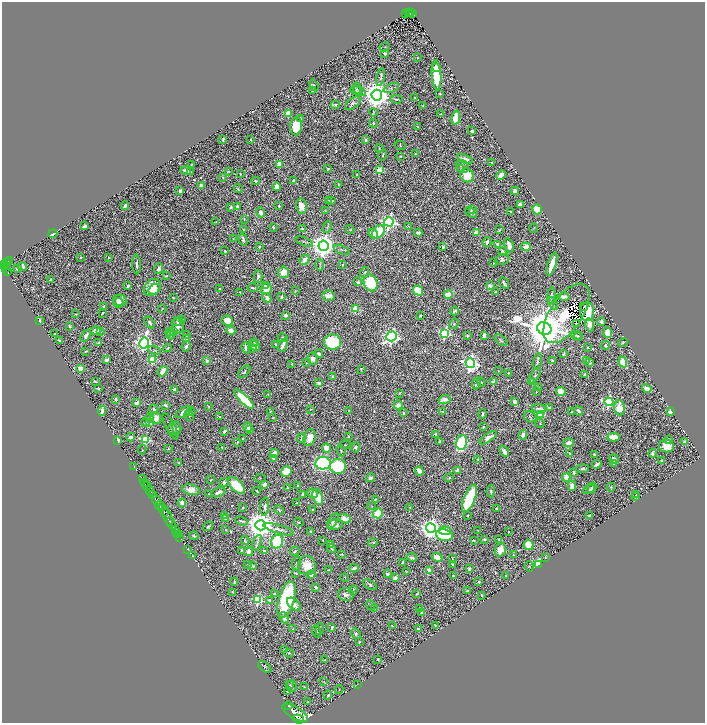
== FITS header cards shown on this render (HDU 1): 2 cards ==
NAXIS1  =                 1406
NAXIS2  =                 1442

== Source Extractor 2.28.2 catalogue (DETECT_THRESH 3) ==
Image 1406 x 1442 px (HDU 1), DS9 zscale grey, zoomed out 1/2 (1 PNG px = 2 x 2 image px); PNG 707 x 725 px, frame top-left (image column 2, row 1442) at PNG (2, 2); each listed source drawn as its Kron ellipse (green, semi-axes under 4 px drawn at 4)
Background 0.746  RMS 0.013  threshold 0.0378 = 3 sigma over >= 5 px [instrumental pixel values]
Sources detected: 843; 71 cannot appear on this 1/2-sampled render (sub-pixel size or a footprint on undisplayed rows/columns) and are neither listed nor drawn; of the other 772, the 500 brightest by FLUX_AUTO listed and drawn (272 fainter detections omitted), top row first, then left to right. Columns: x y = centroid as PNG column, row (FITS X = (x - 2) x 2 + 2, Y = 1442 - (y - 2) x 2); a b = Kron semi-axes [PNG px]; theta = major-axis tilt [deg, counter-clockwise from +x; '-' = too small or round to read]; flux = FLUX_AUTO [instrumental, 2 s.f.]
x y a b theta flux
408 12 3 2 - 110
406 13 2 1 - 13
411 13 2 2 - 65
413 13 4 2 - 130
385 47 5 2 - 1.9
385 53 3 3 - 6.8
418 58 2 2 - 1.9
437 67 4 2 - 9
436 75 15 4 -86 120
381 77 9 3 77 4.6
314 85 6 3 -57 2.9
357 88 6 3 -87 2.1
391 88 8 4 22 5.5
313 91 2 2 - 8.4
356 91 6 3 -20 3.1
360 91 7 3 -32 4.1
440 94 3 2 - 2
377 95 5 5 - 4700
415 98 3 2 - 2.9
396 99 6 3 -4 3.6
353 103 9 5 37 9.4
335 105 4 3 - 4.3
423 106 3 2 - 2.4
374 112 4 2 - 2.3
289 113 4 3 - 48
441 114 3 3 - 2
300 118 3 2 - 5.6
456 118 7 3 79 62
373 123 4 4 - 3.6
296 126 9 6 84 82
418 126 3 2 - 2.4
472 131 2 2 - 6.7
223 139 3 2 - 3.6
251 139 3 2 - 2.1
365 140 4 3 - 6.1
400 145 6 2 -33 2.2
379 148 4 3 - 2.1
415 154 3 2 - 2.7
383 155 5 2 - 2.7
400 156 3 3 - 1.9
465 159 8 4 -19 18
492 162 3 2 - 2.8
192 164 2 2 - 1.9
279 164 3 3 - 100
462 167 7 6 - 6.6
328 169 2 2 - 3.6
460 169 3 3 - 3.3
380 170 3 3 - 98
186 171 5 2 - 9.7
228 171 3 1 - 2.2
190 172 3 2 - 3.4
240 174 2 2 - 4
357 174 2 2 - 2.3
467 175 7 6 - 55
501 175 5 4 - 22
223 178 3 2 - 2
293 180 3 2 - 3.4
256 181 4 4 - 5.1
338 184 3 2 - 4.7
201 186 4 3 - 18
277 187 4 3 - 23
238 188 4 3 - 3.7
180 191 3 2 - 12
515 191 4 3 - 11
329 201 3 2 - 4.1
332 201 4 3 - 5.4
520 204 4 3 - 9.5
125 205 4 2 - 9.1
237 206 3 3 - 5.3
279 206 3 2 - 3.3
301 206 8 5 -76 23
230 207 3 2 - 4.5
472 209 4 3 - 3
537 209 5 4 - 50
325 210 3 3 - 2
261 212 5 4 - 18
471 212 7 4 -38 8.8
511 212 2 2 - 2.8
244 219 3 3 - 2.3
216 222 3 2 - 2.3
389 222 5 4 - 920
84 226 3 2 - 16
408 226 4 2 - 2
273 227 4 3 - 3.1
327 227 6 3 67 3.4
534 228 5 3 - 2.1
243 229 2 2 - 4.6
302 229 2 2 - 3.9
350 230 4 4 - 2.7
499 230 3 2 - 3.5
378 232 7 5 47 180
418 233 4 3 - 9.7
476 233 3 3 - 15
53 234 4 2 - 6.3
373 234 5 3 - 52
233 238 2 2 - 2.8
243 239 6 2 -74 6
304 242 9 2 -22 3.7
487 242 5 3 - 11
498 244 4 3 - 9.6
324 246 5 5 - 3800
509 246 8 4 -74 21
259 247 3 3 - 3.5
443 247 2 2 - 13
526 247 5 4 - 23
342 250 9 3 -22 4
225 251 2 2 - 5.4
502 251 4 3 - 3.2
81 257 2 2 - 3
109 258 2 2 - 3
502 259 7 5 22 7.1
304 260 5 3 - 29
9 261 4 2 - 160
7 263 3 2 - 170
493 263 3 2 - 1.9
137 264 10 3 -86 10
552 264 12 3 73 62
3 265 2 2 - 360
5 265 4 2 - 460
320 265 6 1 -89 2.4
342 265 3 3 - 2.8
23 267 4 3 - 8.3
5 269 2 2 - 170
17 269 2 2 - 14
158 269 5 3 - 16
7 272 3 2 - 170
284 272 5 5 - 25
365 272 5 4 - 4
166 276 3 2 - 2.7
258 276 6 3 87 6.8
50 279 3 2 - 2.8
358 282 3 3 - 5.1
370 283 8 6 -66 160
504 283 6 3 -55 8.2
265 285 3 3 - 6
128 286 3 2 - 8
490 286 2 2 - 45
152 287 9 7 46 51
253 288 5 2 - 3.9
155 289 6 5 - 31
220 289 2 2 - 4.2
266 289 6 5 - 36
418 290 5 4 - 90
295 291 4 2 - 2.1
240 292 2 2 - 2.2
495 292 3 2 - 2.4
448 294 4 3 - 61
328 296 6 5 - 18
552 296 8 3 84 4.2
281 297 4 2 - 4.4
564 297 6 3 2 14
173 298 3 2 - 2.4
267 298 5 3 - 15
120 300 7 5 -12 15
118 303 5 5 - 10
553 303 6 2 -63 2.9
104 306 4 3 - 4.4
584 306 2 1 - 2.7
162 309 4 2 - 2.7
356 309 3 3 - 170
455 311 4 3 - 7.1
587 312 9 7 -84 35
102 313 3 2 - 4
566 313 34 16 57 140
76 314 3 2 - 2.3
286 315 4 3 - 7.9
421 316 3 2 - 3.1
39 320 4 2 - 4
182 320 4 3 - 2.8
227 321 6 5 - 26
150 322 6 3 -55 6.6
177 322 4 3 - 3.4
601 322 3 3 - 16
576 323 2 1 - 3.9
454 324 5 3 - 3.1
178 325 8 5 77 18
590 325 7 4 -79 23
70 326 3 2 - 3.6
544 328 7 6 - 18000
96 331 5 4 - 18
101 331 3 2 - 7.5
231 331 4 3 - 19
169 332 4 4 - 4.3
174 332 3 3 - 5.1
445 333 4 4 - 370
608 333 5 4 - 53
55 334 2 2 - 2.7
86 335 7 4 54 12
171 335 4 3 - 5.9
187 335 4 2 - 3.1
484 335 3 3 - 15
391 336 5 4 - 950
467 336 3 3 - 3.2
576 336 5 3 - 2.9
578 336 4 3 - 2.8
283 338 5 3 - 5.9
186 339 3 3 - 1.9
59 340 3 2 - 3.5
501 340 7 3 -38 4.4
99 342 4 3 - 5.4
254 342 4 2 - 2.2
333 342 8 7 - 190
623 342 5 2 - 4.9
144 343 5 5 - 1300
275 344 2 2 - 4.3
283 345 7 3 66 14
605 345 4 3 - 6.2
186 346 5 3 - 8.5
254 346 6 3 -39 16
167 348 4 3 - 3.2
246 348 6 3 -72 15
252 348 4 4 - 5.1
587 348 3 2 - 2.4
154 350 6 4 -20 4
86 351 3 2 - 3.4
319 354 4 3 - 11
564 354 4 2 - 3.2
152 359 3 3 - 130
313 359 6 5 - 18
107 360 3 3 - 8.8
207 361 2 2 - 29
537 361 8 3 79 4.5
552 361 3 3 - 6.2
587 361 4 3 - 9.2
623 362 5 4 - 74
307 363 3 3 - 3.7
470 363 5 4 - 1100
589 363 4 3 - 2.9
292 364 3 3 - 2.3
80 368 3 3 - 27
361 369 3 2 - 2.1
163 371 5 4 - 47
498 371 2 2 - 2.4
244 372 7 3 46 4.3
508 373 2 2 - 2.6
585 374 3 2 - 5.2
535 376 8 4 60 7.1
333 377 4 3 - 7.8
95 382 4 2 - 2.8
481 382 4 2 - 2.2
494 382 3 2 - 69
531 382 4 2 - 2.3
318 383 4 3 - 7.5
476 383 6 2 69 6.8
539 387 2 2 - 3.2
98 388 3 2 - 3.6
647 388 5 3 - 30
175 390 4 3 - 7
561 391 5 3 - 68
536 392 2 2 - 2.1
399 393 4 3 - 2.4
268 394 3 3 - 2.8
116 399 2 2 - 11
244 399 13 4 -44 130
445 399 6 3 18 23
515 402 3 3 - 14
609 402 4 4 - 510
137 403 4 2 - 18
165 405 3 2 - 5
398 405 4 4 - 18
208 406 3 2 - 3.1
550 408 3 3 - 6.5
619 408 7 5 -83 48
154 409 5 3 - 5.5
311 409 3 2 - 2
539 409 7 4 -7 14
102 411 5 3 - 24
349 411 3 2 - 4.8
443 411 3 2 - 2.6
578 411 5 2 - 9.2
670 411 3 3 - 12
184 412 9 4 31 26
191 412 5 4 - 3
270 412 4 2 - 2.3
571 412 2 2 - 2.4
403 413 3 2 - 2.7
483 414 5 2 - 4.5
541 414 3 3 - 120
189 416 5 3 - 2.8
220 417 2 2 - 14
273 417 3 2 - 3
530 417 6 5 - 6.1
150 418 5 3 - 7.5
156 418 6 5 - 22
145 422 4 3 - 7.8
149 423 3 3 - 70
540 423 4 3 - 2.2
170 426 14 5 -62 2.5
248 427 5 4 - 25
483 427 4 2 - 2.5
176 428 6 3 -77 7.8
175 429 6 6 - 11
249 429 3 2 - 7.4
224 431 3 2 - 8.8
435 434 3 2 - 6.9
523 435 5 3 - 13
348 436 3 2 - 4.5
131 437 4 3 - 16
613 437 6 4 2 45
302 438 5 3 - 8
310 438 9 6 71 29
488 438 10 4 34 20
243 439 2 2 - 7.6
117 440 3 2 - 20
145 440 4 3 - 240
668 440 4 3 - 6.5
439 441 4 2 - 3.2
237 442 3 2 - 3.3
461 442 7 5 77 320
685 442 3 3 - 8.4
568 443 5 3 - 19
345 445 5 3 - 2.7
666 446 7 6 - 42
222 447 2 2 - 1.9
356 447 5 4 - 7.3
327 448 4 4 - 50
168 449 2 2 - 2.2
142 450 4 2 - 2
341 451 6 4 -63 3.7
504 451 6 3 -56 17
274 453 4 3 - 11
652 453 4 2 - 6.9
570 454 2 2 - 2.3
594 454 3 2 - 4.5
273 458 2 2 - 17
478 459 3 3 - 3.2
614 459 5 3 - 13
662 460 4 2 - 5.1
179 463 3 2 - 4
323 463 7 6 - 620
597 464 5 2 - 9.6
613 464 3 2 - 2.3
134 466 2 1 - 11
338 466 8 7 - 210
582 469 7 3 5 6.6
457 470 3 3 - 13
419 471 5 4 - 18
286 472 6 5 - 50
574 473 3 3 - 8
566 477 4 3 - 37
260 478 5 3 - 2.5
370 478 4 3 - 13
449 478 5 4 - 3.9
142 479 2 1 - 50
211 480 3 2 - 2.2
145 483 2 1 - 120
224 483 5 4 - 6.8
264 484 4 3 - 11
237 485 10 5 -45 88
298 485 3 2 - 4.1
147 486 4 1 - 180
572 486 5 3 - 25
288 487 3 2 - 2.6
611 487 4 3 - 2.9
592 488 5 3 - 4.8
191 490 9 5 -9 31
589 490 6 4 25 7.9
150 491 5 2 - 840
257 491 4 2 - 2.8
491 491 6 3 86 5.5
218 492 8 3 21 16
313 493 5 4 - 16
153 494 2 2 - 500
209 494 3 2 - 2.2
303 494 3 2 - 6
636 495 4 3 - 2.6
318 497 8 5 -71 57
636 497 4 3 - 3.3
469 498 14 5 68 210
375 499 2 2 - 2.3
156 500 5 2 - 2100
182 503 4 4 - 17
297 503 4 2 - 5.3
160 505 5 3 - 710
372 506 4 2 - 1.9
265 507 9 4 85 7.8
410 507 3 2 - 2.4
243 508 3 2 - 2.7
496 508 2 2 - 3.2
162 509 3 2 - 320
313 509 2 2 - 3.9
279 510 5 3 - 3.3
164 513 3 2 - 480
378 513 5 4 - 100
589 515 4 2 - 3.6
167 516 11 3 -71 590
224 516 2 2 - 4
467 516 2 2 - 5
226 518 3 3 - 4.3
344 519 6 4 -17 21
241 521 7 3 -19 3.7
333 521 9 4 57 10
299 522 5 3 - 3.4
171 523 6 2 -55 800
261 525 5 5 - 5100
335 525 8 5 12 15
208 526 5 3 - 4.6
431 528 5 5 - 2300
175 529 3 2 - 450
279 529 16 4 -16 13
226 530 3 2 - 2
445 531 6 4 -5 67
478 531 3 2 - 2.3
177 532 3 2 - 68
311 532 2 2 - 10
508 532 2 2 - 2.1
178 535 3 2 - 51
444 535 8 6 -9 120
194 536 4 3 - 5.1
180 537 2 1 - 27
485 539 3 3 - 6.1
499 539 3 2 - 3
245 540 4 2 - 2.6
323 540 3 2 - 2.2
474 541 3 2 - 2.4
277 542 7 6 - 290
373 542 5 3 - 3.1
257 543 8 3 70 6.2
330 545 4 2 - 4.7
529 545 5 4 - 62
331 548 4 2 - 2.5
187 549 2 1 - 30
500 550 7 5 70 29
242 551 4 4 - 5.1
264 551 4 3 - 6.1
295 551 5 3 - 4
248 552 5 4 - 8.7
341 554 3 2 - 2.9
513 555 3 2 - 2.1
192 556 3 2 - 2.1
412 557 5 3 - 8.9
437 557 5 4 - 46
545 557 3 2 - 1.9
452 559 2 2 - 2.3
296 563 7 3 83 3.2
403 563 4 3 - 11
453 564 2 2 - 2.3
538 564 3 3 - 340
247 565 3 2 - 2
307 565 9 9 - 45
253 566 4 3 - 4.4
529 566 5 3 - 2.3
354 568 5 3 - 8
469 568 3 2 - 8
329 570 3 3 - 2.9
429 570 2 2 - 41
406 572 3 3 - 2.4
296 573 3 2 - 4.6
387 574 4 3 - 9
311 575 4 4 - 20
453 576 2 2 - 3.4
506 576 3 2 - 2.3
345 577 4 2 - 2.1
395 578 3 3 - 19
234 582 4 2 - 5
479 582 2 2 - 6.9
370 585 8 3 -32 7.1
316 587 3 2 - 5.4
353 590 5 2 - 3.6
467 591 3 2 - 2.3
233 592 3 2 - 2.4
274 594 3 3 - 4
346 594 8 6 -10 11
417 594 4 2 - 3.7
482 595 2 2 - 4.1
258 600 3 3 - 280
269 600 3 3 - 7.5
286 600 19 8 74 320
294 604 8 5 -43 18
371 605 5 2 - 2
375 609 4 3 - 2
419 609 3 3 - 5.5
422 613 3 3 - 6.5
284 618 6 4 -68 6.6
435 625 3 2 - 3.1
392 626 2 2 - 2.5
293 628 3 3 - 2
332 628 3 2 - 6.3
320 629 6 2 86 2.2
418 629 3 3 - 8.6
316 631 6 3 -70 3.6
356 634 5 4 - 5.5
359 642 3 2 - 3.1
284 650 2 2 - 2.5
289 653 5 3 - 2.4
378 659 2 2 - 4
325 660 4 3 - 3.2
265 667 8 2 -38 2.2
324 682 4 3 - 2.4
357 684 4 2 - 2.2
290 685 4 4 - 2.3
292 686 6 5 - 4.8
304 687 2 2 - 2.3
339 690 4 2 - 1.9
287 692 3 3 - 6.1
328 695 5 3 - 4.4
308 702 3 2 - 2.5
288 706 2 1 - 84
295 713 14 6 -30 5900
298 719 5 2 - 1200
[272 fainter detections neither listed nor drawn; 71 sub-pixel or undisplayed-footprint detections neither listed nor drawn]